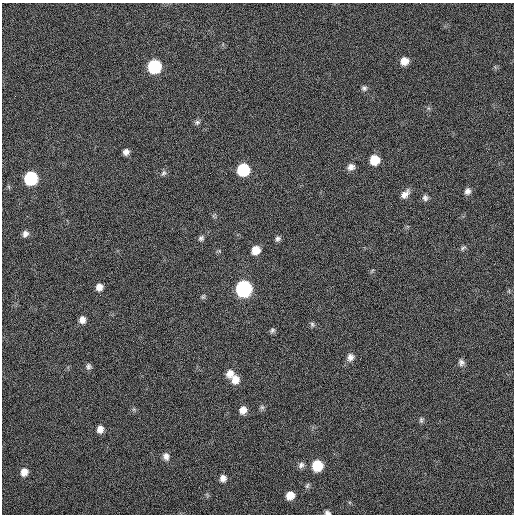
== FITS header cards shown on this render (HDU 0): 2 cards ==
NAXIS1  =                  512 / Axis length
NAXIS2  =                  512 / Axis length

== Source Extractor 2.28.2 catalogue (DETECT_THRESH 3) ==
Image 512 x 512 px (HDU 0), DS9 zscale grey, 1 PNG px = 1 image px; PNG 516 x 516 px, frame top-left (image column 1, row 512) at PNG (2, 3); no overlay
Background 16.6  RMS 3.9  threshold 11.8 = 3 sigma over >= 5 px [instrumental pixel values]
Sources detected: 42; all 42 listed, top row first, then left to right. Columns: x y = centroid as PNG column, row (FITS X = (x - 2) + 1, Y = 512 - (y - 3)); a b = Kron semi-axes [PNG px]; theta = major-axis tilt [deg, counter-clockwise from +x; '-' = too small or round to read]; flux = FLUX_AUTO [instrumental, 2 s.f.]
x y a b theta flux
404 61 8 7 - 2400
154 66 9 8 - 24000
364 88 7 6 - 660
197 122 7 6 - 640
126 152 6 6 - 1100
374 160 8 8 - 5500
351 167 9 8 - 1300
243 170 8 8 - 19000
164 173 8 5 41 650
31 178 8 8 - 26000
467 191 9 8 - 1100
405 194 12 7 46 1700
425 198 8 7 - 830
25 234 7 6 - 980
201 238 7 6 - 640
278 239 7 6 - 750
463 248 9 5 30 570
256 250 8 7 - 3500
99 287 8 7 - 1600
243 289 9 9 - 62000
100 295 2 2 - 140
203 297 8 5 63 460
82 320 8 7 - 1600
312 324 8 5 -74 550
272 330 7 6 - 600
350 357 9 8 - 1400
461 362 9 7 -76 940
88 366 8 7 - 750
230 374 10 9 - 2000
235 380 10 9 - 2500
262 407 7 6 - 550
243 410 8 7 - 2000
421 420 8 5 -81 570
100 429 8 7 - 1700
166 456 9 7 -79 1300
301 465 8 7 - 940
317 466 8 8 - 8800
24 472 8 7 - 2100
223 478 8 7 - 1400
307 486 8 6 73 530
290 495 8 7 - 2800
327 513 7 5 -22 710
At the frame edge (FLAGS 8, measured only in part): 1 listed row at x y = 327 513